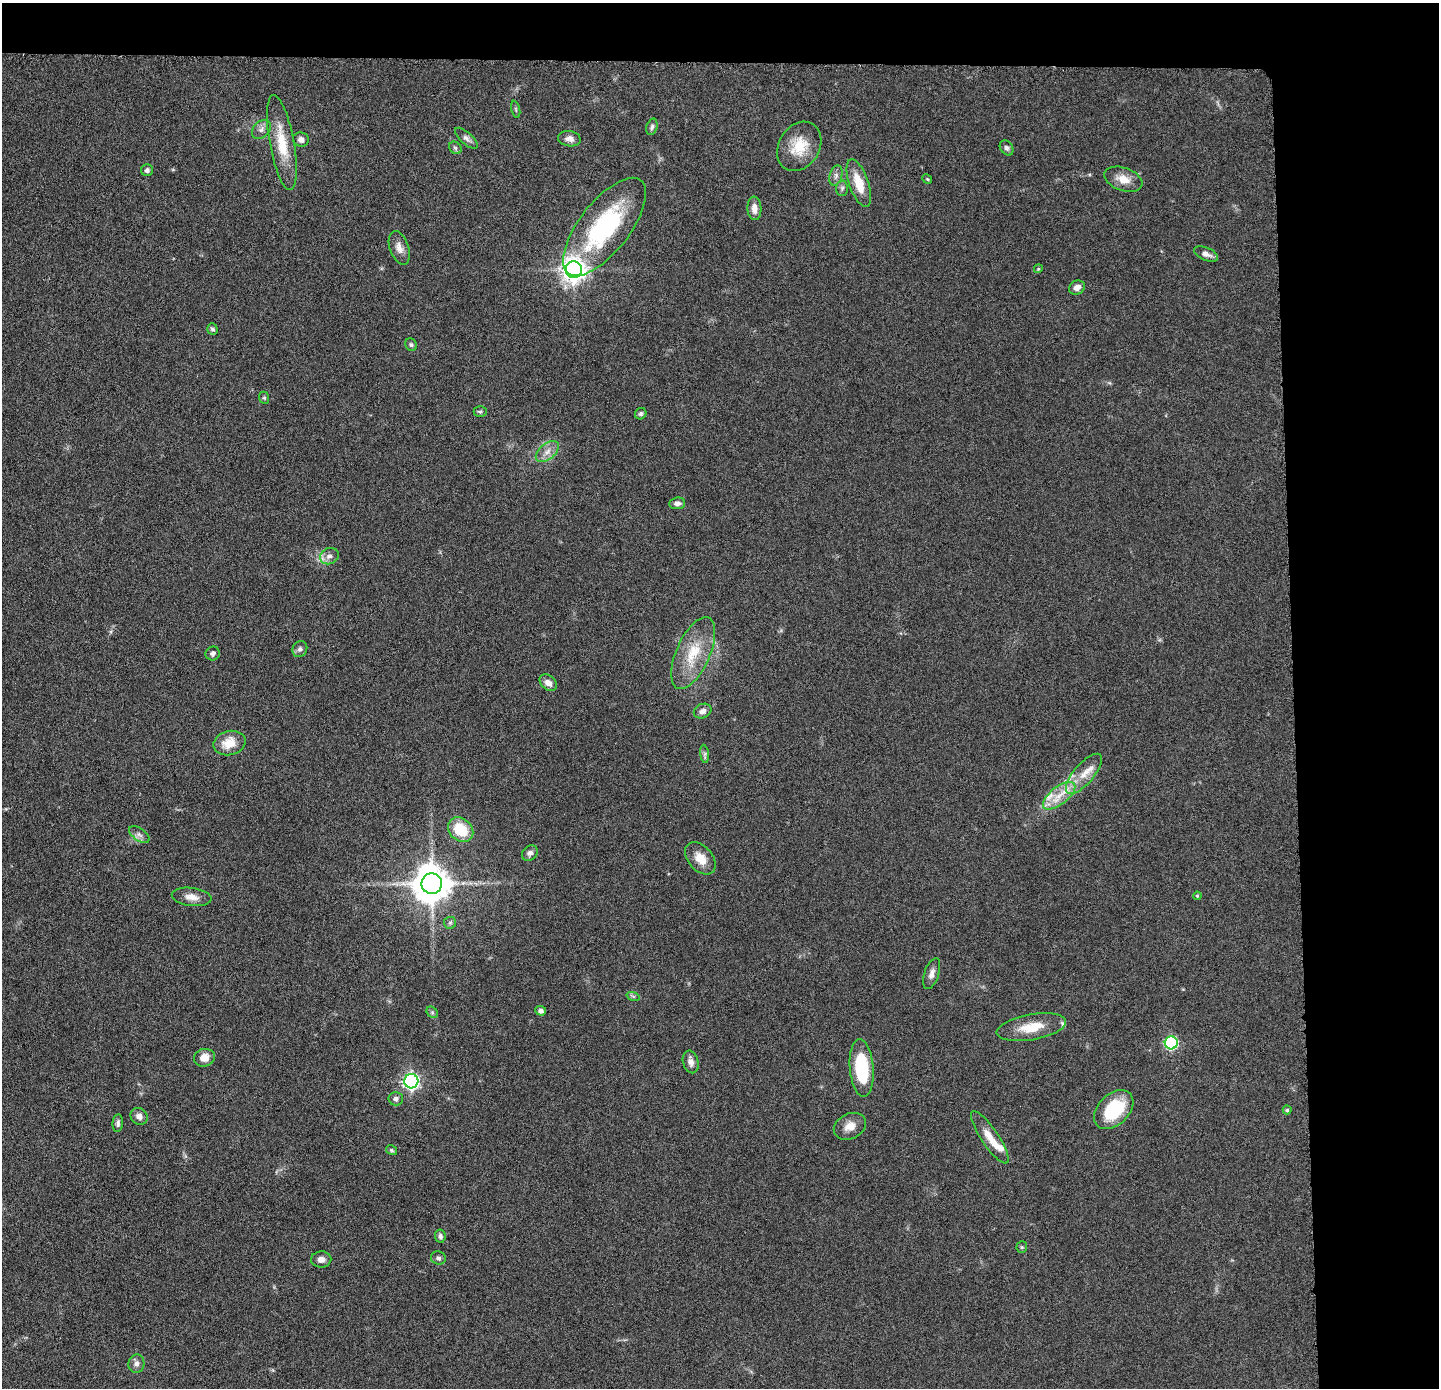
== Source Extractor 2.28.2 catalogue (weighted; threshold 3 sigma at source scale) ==
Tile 3 of 3 x 3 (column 3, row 1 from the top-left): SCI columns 2876-4312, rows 2836-4221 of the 4313 x 4285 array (HDU 1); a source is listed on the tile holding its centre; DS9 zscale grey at full resolution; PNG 1441 x 1390 px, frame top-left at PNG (2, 3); each listed source drawn as its Kron ellipse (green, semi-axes under 4 px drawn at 4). Shown black and unused: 14% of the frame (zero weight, under 4 of 8 exposures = <1% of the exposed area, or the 3 px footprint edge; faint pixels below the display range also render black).
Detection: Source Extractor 2.28.2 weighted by HDU 2 'WHT'; one run over the whole footprint, this tile lists its part. Background 0.132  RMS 0.0055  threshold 0.0224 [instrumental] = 3 sigma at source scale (4.09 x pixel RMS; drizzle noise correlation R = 1.36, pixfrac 0.8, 0.05/0.05 arcsec/px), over >= 5 px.
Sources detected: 74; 3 inside a brighter listed object's ellipse — not listed separately; the other 71 listed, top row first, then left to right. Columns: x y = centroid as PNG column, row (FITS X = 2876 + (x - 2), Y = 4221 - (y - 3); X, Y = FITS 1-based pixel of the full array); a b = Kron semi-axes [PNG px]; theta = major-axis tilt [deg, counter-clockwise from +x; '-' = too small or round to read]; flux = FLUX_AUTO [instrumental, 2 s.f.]
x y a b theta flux
516 109 8 3 -77 0.69
652 127 8 5 74 1.3
261 129 11 8 46 2.5
466 138 14 6 -42 2.2
301 139 8 7 - 2.2
569 139 11 7 -10 2.8
282 143 48 12 -80 17
799 146 26 20 58 15
455 148 7 5 -45 1
1007 148 8 6 -57 1.3
147 170 6 6 - 1.7
836 176 10 6 74 2
927 179 5 4 - 0.57
1123 179 20 11 -19 6.8
859 183 25 9 -71 11
842 188 7 6 - 1.4
754 208 12 7 -87 3.8
605 227 59 25 52 66
399 248 17 9 -71 3.9
1206 254 13 6 -22 2.8
1038 269 4 3 - 0.52
574 270 8 8 - 470
1077 288 8 6 28 3.3
212 329 6 5 - 1.1
411 345 6 5 - 1.1
264 398 6 5 - 0.82
480 412 6 5 - 0.87
641 414 6 5 - 1.1
547 451 13 8 40 4.1
677 503 8 6 5 2.3
329 556 9 8 - 2.8
300 649 8 7 - 1.8
213 653 7 7 - 1.6
693 653 38 17 66 19
548 683 10 7 -40 3.1
703 711 9 7 23 2.6
230 743 16 12 14 9.2
705 754 9 4 -82 1.2
1084 774 25 10 49 8.8
1059 796 19 9 38 8.5
461 830 14 11 -42 17
139 834 12 6 -34 2.3
530 853 9 7 46 2
700 858 18 12 -48 7.6
432 884 10 10 - 1400
1197 896 4 3 - 0.57
192 897 20 9 -7 4.8
450 923 6 5 - 1.1
932 974 16 7 72 3
633 996 7 4 -18 0.87
541 1011 5 4 - 1.7
432 1012 6 5 - 0.9
1031 1027 35 12 10 13
1171 1043 6 6 - 76
204 1058 10 9 - 5.2
691 1062 11 7 -75 3.1
862 1068 29 12 -85 32
411 1081 7 7 - 160
396 1099 7 6 - 2.2
1114 1110 23 15 44 27
1287 1110 4 4 - 0.76
139 1116 9 8 - 2.8
118 1123 9 5 84 1.4
850 1126 17 12 26 5.5
990 1137 31 8 -56 8.2
391 1150 6 4 -32 0.71
440 1236 7 5 -82 1.3
1022 1247 6 5 - 0.78
438 1258 7 6 - 1.3
321 1259 10 8 1 2.8
136 1364 9 8 - 2.5